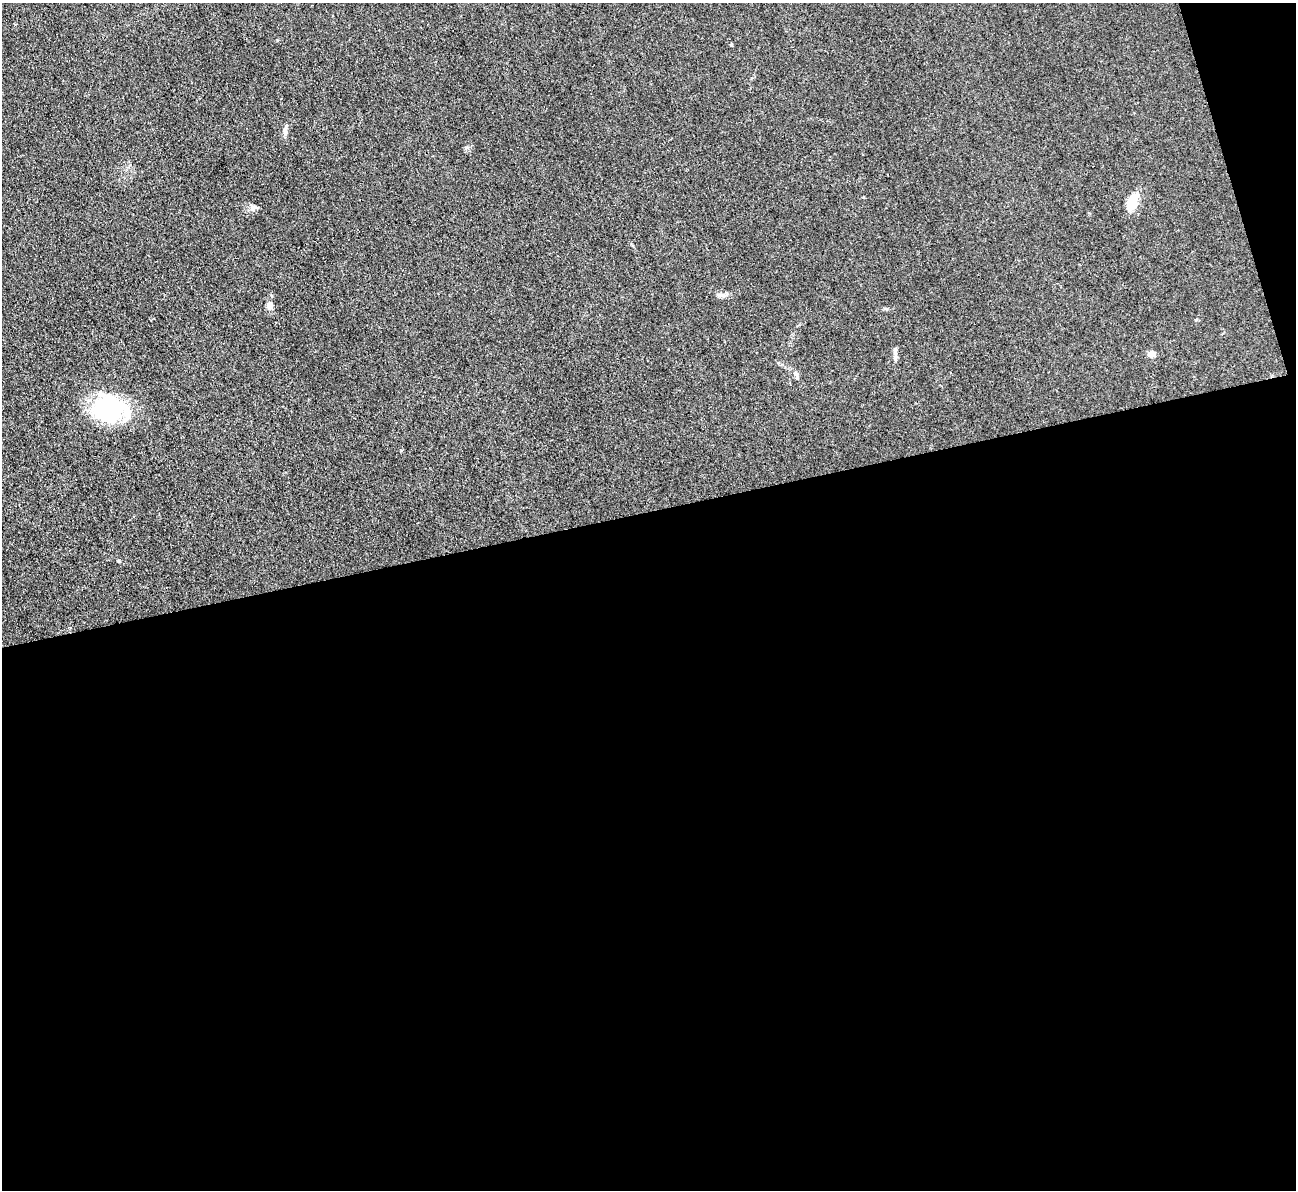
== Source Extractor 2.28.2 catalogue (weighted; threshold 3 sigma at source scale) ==
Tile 16 of 4 x 4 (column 4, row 4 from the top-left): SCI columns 3881-5174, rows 266-1453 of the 5174 x 5158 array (HDU 1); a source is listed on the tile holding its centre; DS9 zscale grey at full resolution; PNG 1298 x 1192 px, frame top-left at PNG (2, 3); no overlay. Shown black and unused: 59% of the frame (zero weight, under 3 of 4 exposures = <1% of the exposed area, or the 3 px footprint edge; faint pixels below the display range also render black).
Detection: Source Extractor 2.28.2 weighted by HDU 2 'WHT'; one run over the whole footprint, this tile lists its part. Background 0.0504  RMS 0.0051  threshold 0.0229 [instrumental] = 3 sigma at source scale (4.5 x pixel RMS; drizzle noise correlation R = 1.50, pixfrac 1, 0.05/0.05 arcsec/px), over >= 5 px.
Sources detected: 13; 1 inside a brighter object's white glare — not listed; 1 inside a brighter listed object's ellipse — not listed separately; the other 11 listed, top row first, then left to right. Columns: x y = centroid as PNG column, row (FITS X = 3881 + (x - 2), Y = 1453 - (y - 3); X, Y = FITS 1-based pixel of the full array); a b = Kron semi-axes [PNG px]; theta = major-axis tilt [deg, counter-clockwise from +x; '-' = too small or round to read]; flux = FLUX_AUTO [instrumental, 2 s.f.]
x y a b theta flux
731 45 4 4 - 0.62
285 130 15 5 85 2
1132 200 24 10 45 6.7
253 207 11 4 46 1.3
721 295 13 5 -4 1.8
270 305 9 7 76 2.5
895 354 18 5 -88 2.1
1151 354 7 6 - 3.7
796 373 10 6 -56 1.6
109 409 36 29 -42 45
119 561 4 4 - 0.44
Unlisted compact peaks at least as high as the median listed source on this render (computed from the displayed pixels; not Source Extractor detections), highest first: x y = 277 40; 467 147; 1196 320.